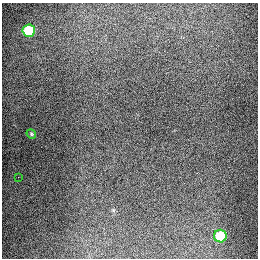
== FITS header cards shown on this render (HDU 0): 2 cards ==
NAXIS1  =                  256
NAXIS2  =                  256

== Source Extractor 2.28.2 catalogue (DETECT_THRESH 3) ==
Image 256 x 256 px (HDU 0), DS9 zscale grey, 1 PNG px = 1 image px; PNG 260 x 260 px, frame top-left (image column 1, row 256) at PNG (2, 3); each listed source drawn as its Kron ellipse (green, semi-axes under 4 px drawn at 4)
Background 1280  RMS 26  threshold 78.7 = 3 sigma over >= 5 px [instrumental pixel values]
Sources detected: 4; all 4 listed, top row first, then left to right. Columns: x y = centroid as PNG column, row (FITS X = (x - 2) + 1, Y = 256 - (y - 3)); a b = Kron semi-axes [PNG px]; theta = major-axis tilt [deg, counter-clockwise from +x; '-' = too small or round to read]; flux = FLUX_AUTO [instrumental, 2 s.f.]
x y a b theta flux
29 31 6 6 - 91000
31 134 5 4 - 2200
18 177 2 2 - 1100
220 236 6 6 - 69000